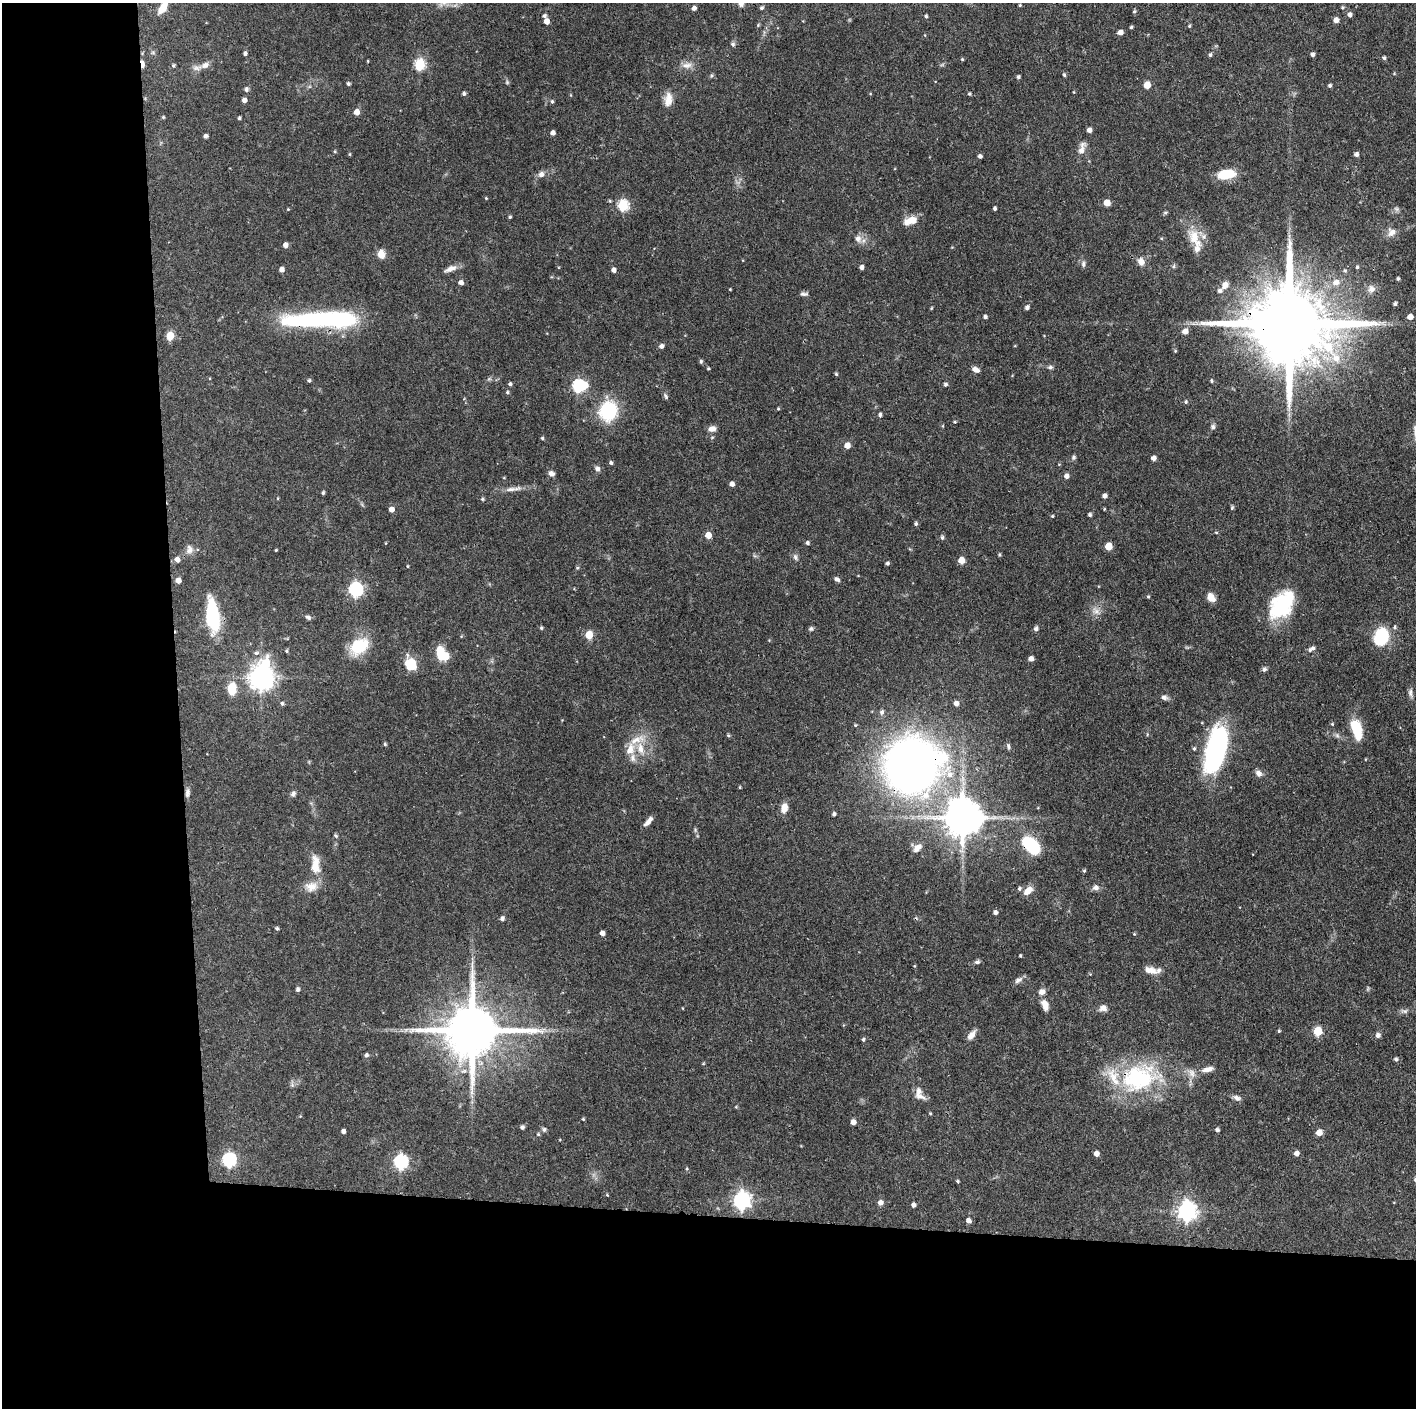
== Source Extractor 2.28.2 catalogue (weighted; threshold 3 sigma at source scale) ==
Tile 7 of 3 x 3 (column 1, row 3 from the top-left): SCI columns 1-1414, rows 1-1406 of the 4244 x 4221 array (HDU 1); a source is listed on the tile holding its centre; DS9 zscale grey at full resolution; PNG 1418 x 1410 px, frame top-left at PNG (2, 3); no overlay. Shown black and unused: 24% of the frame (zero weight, under 3 of 4 exposures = <1% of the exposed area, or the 3 px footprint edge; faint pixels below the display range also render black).
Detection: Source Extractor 2.28.2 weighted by HDU 2 'WHT'; one run over the whole footprint, this tile lists its part. Background 0.0774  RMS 0.0036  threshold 0.0162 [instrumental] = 3 sigma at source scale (4.5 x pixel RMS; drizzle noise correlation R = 1.50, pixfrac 1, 0.05/0.05 arcsec/px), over >= 5 px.
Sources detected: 276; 1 too faint to see at this stretch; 3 inside a brighter object's white glare — not listed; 12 inside a brighter listed object's ellipse — not listed separately; the other 260 listed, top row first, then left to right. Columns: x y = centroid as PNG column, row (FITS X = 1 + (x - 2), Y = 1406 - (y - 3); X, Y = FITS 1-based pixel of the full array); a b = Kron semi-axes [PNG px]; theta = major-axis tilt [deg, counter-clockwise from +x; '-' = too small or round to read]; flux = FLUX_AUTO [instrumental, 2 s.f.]
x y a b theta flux
1020 5 4 4 - 0.38
1342 7 5 4 - 0.47
162 8 16 8 57 4.1
694 8 4 4 - 1.3
762 8 5 4 - 0.73
1134 11 5 4 - 0.59
1350 15 5 5 - 1.2
544 16 5 5 - 0.8
926 16 4 4 - 0.56
1336 20 5 5 - 2
546 21 5 4 - 2.6
758 25 5 4 - 0.39
1189 26 4 4 - 0.43
1131 27 3 3 - 0.49
1120 32 5 4 - 2.1
733 44 7 5 -16 0.71
245 53 4 4 - 0.9
1313 54 5 4 - 1.1
1210 55 4 4 - 0.69
1384 58 4 4 - 0.67
962 59 4 4 - 0.39
368 61 4 2 - 0.26
142 64 8 3 -86 5.1
420 64 6 5 - 29
173 65 4 4 - 0.6
205 65 10 7 22 1.9
687 65 16 8 4 2.5
711 75 6 4 56 0.54
1064 75 4 4 - 0.58
1018 77 4 4 - 0.71
507 82 6 5 - 0.57
348 84 4 4 - 0.71
1147 85 5 5 - 5.9
1330 85 4 4 - 0.75
246 89 5 5 - 1
1074 92 4 3 - 0.27
464 94 4 4 - 0.83
969 94 4 3 - 0.45
571 95 5 3 - 0.32
668 99 19 10 83 3.6
244 100 4 4 - 1.7
552 101 5 4 - 0.59
356 112 5 4 - 3.3
163 117 4 4 - 0.45
239 118 3 3 - 0.6
1089 130 4 4 - 1.7
553 133 5 4 - 1.4
205 136 4 4 - 0.96
1082 148 20 8 72 2.7
335 151 4 4 - 0.41
349 154 4 4 - 0.36
1356 154 5 4 - 1.1
980 156 4 4 - 1.1
541 174 10 8 46 1.6
1226 174 17 8 8 11
486 198 4 3 - 0.31
1107 203 5 5 - 4.4
623 205 6 5 - 31
995 208 4 3 - 0.77
288 209 4 4 - 0.3
1396 209 8 6 -21 0.9
510 217 4 3 - 0.48
912 220 15 10 0 3.9
1392 232 13 12 - 2.6
858 239 11 9 -76 2.3
1195 239 31 14 -61 8.2
285 245 4 4 - 2
381 254 11 8 -83 2.9
1141 261 10 8 -68 2.4
1083 264 9 5 89 0.99
1174 266 6 4 71 0.56
861 267 4 4 - 1.4
1357 267 4 4 - 0.53
282 269 4 4 - 2
450 269 17 7 24 2.3
613 270 4 4 - 1.6
1398 279 3 3 - 0.64
1336 282 9 8 - 2.4
461 283 5 5 - 1.6
1225 285 11 8 54 2.5
730 289 3 2 - 0.28
1371 289 11 11 - 2.2
804 294 10 5 -5 0.93
1395 304 4 4 - 0.85
1027 307 5 4 - 1.1
931 308 5 3 - 0.31
985 317 4 4 - 0.85
1410 317 5 5 - 2.8
322 319 77 15 2 64
1290 324 27 19 -5 6800
1185 331 6 5 - 2.9
170 336 5 5 - 9.9
661 346 5 5 - 1.2
1175 351 4 3 - 0.35
701 361 4 4 - 0.66
1050 367 7 5 1 0.76
708 368 3 3 - 0.41
975 370 9 5 -25 2
836 374 4 4 - 0.45
309 381 4 4 - 0.62
1212 381 4 4 - 0.55
510 384 4 4 - 0.79
945 384 5 5 - 0.71
585 385 6 5 - 3.5
578 386 6 6 - 42
507 392 4 4 - 0.63
666 396 9 5 -58 0.76
1186 402 5 5 - 0.58
778 409 4 4 - 0.36
608 411 21 18 70 20
880 415 4 4 - 0.84
955 422 4 4 - 0.34
1213 427 7 6 - 0.91
712 429 9 7 8 2.1
542 438 4 4 - 0.51
847 445 5 5 - 3.7
1073 457 6 6 - 0.7
1153 458 5 4 - 1.9
611 463 5 4 - 0.75
597 469 7 5 -53 1.3
551 473 7 6 - 1.4
1066 476 5 5 - 1.6
732 484 5 4 - 1.7
513 489 28 5 7 2.8
323 493 4 3 - 0.58
1105 496 4 4 - 1.4
278 498 4 3 - 0.29
482 499 5 4 - 0.49
1232 508 5 5 - 0.45
391 509 5 4 - 2.6
1090 515 4 4 - 0.74
1052 516 4 3 - 0.39
916 524 4 4 - 0.74
1216 532 5 3 - 0.31
708 535 5 5 - 4.5
942 537 6 4 -88 0.71
386 543 4 3 - 0.25
807 543 5 4 - 0.88
1108 546 5 5 - 8
189 549 14 9 82 2.2
276 550 3 2 - 0.33
999 555 5 4 - 0.48
795 557 9 6 -60 1.1
177 559 6 5 - 1.8
961 560 5 5 - 4.9
887 563 4 4 - 0.75
407 566 4 3 - 0.33
577 568 5 4 - 0.45
837 579 7 5 -40 1.1
178 580 4 4 - 2.9
355 589 7 6 - 67
1148 596 4 3 - 0.42
1211 597 9 7 -51 3.4
1283 603 33 26 3 20
1095 611 11 9 -40 2.4
212 616 34 12 -83 23
308 617 8 5 -32 0.86
1395 627 6 5 - 0.69
541 628 5 4 - 0.49
811 629 6 6 - 0.78
1036 629 6 5 - 1
589 635 5 5 - 9.6
1381 636 15 12 67 19
359 646 25 17 38 12
1313 648 6 5 - 0.81
286 651 5 5 - 0.47
256 653 7 5 9 0.84
445 656 6 5 - 8.8
1031 659 4 4 - 2
411 664 14 11 -69 8.6
1264 669 7 6 - 0.83
261 678 8 8 - 350
232 689 13 8 86 7.6
1410 693 12 6 -86 1.2
1164 697 9 6 -10 1.1
956 703 5 4 - 1.9
282 704 5 4 - 0.7
882 712 8 6 71 0.95
1332 724 5 4 - 0.38
1357 729 23 11 -74 10
728 735 5 4 - 0.44
1337 735 7 6 - 0.92
637 740 28 9 20 5.4
385 744 4 4 - 0.51
1008 746 8 4 -77 0.69
1194 748 5 4 - 0.57
1216 748 45 18 75 69
633 758 12 8 -83 2
912 765 42 40 40 290
1258 773 9 7 -38 1.7
740 787 3 3 - 0.35
187 793 12 6 85 1.4
293 793 8 6 59 0.95
784 808 11 7 78 3.7
834 814 4 4 - 0.82
963 818 11 11 - 1100
648 821 12 4 48 1.9
695 830 6 5 - 0.55
336 836 6 4 -41 0.5
1031 845 20 12 -45 21
917 848 12 7 43 2.2
315 864 29 11 -87 6.6
1084 871 4 3 - 0.49
1095 887 8 7 - 1.5
1019 888 5 5 - 0.81
1028 891 12 7 42 3.2
995 912 5 4 - 1.2
502 919 5 4 - 1.2
277 929 4 4 - 0.63
602 933 4 4 - 1.8
1134 934 4 3 - 0.32
1020 955 3 3 - 0.47
977 962 7 5 0 0.85
1150 970 18 8 -14 3
1090 974 4 4 - 0.31
1018 980 13 6 32 1.4
298 989 5 4 - 0.92
1042 992 8 7 - 1.9
1045 1005 13 8 -71 2.8
682 1008 4 2 - 0.23
1103 1008 9 7 3 2.1
1404 1011 11 6 11 1.2
406 1030 7 5 31 0.81
472 1031 16 14 5 2600
1279 1031 4 4 - 0.41
1318 1031 5 5 - 14
971 1035 13 6 50 2.3
1378 1035 7 7 - 1.2
863 1039 5 4 - 0.63
366 1055 5 4 - 0.94
1396 1059 5 5 - 0.79
703 1064 5 3 - 0.3
1207 1069 15 6 14 2.6
1192 1073 14 9 -54 2.4
1139 1078 53 36 16 41
292 1085 8 5 -90 0.83
919 1096 18 7 -20 2.2
1237 1098 10 6 -22 1.4
736 1107 4 4 - 0.34
930 1113 4 3 - 0.34
583 1119 4 4 - 0.38
853 1122 5 4 - 2.2
522 1127 5 5 - 0.7
544 1129 6 6 - 0.78
1217 1130 5 4 - 0.82
343 1131 4 4 - 1.2
1319 1133 5 5 - 4.5
538 1134 5 5 - 0.52
1296 1153 5 4 - 2
1096 1154 4 4 - 2.4
229 1160 7 6 - 56
401 1162 7 6 - 59
687 1169 5 3 - 0.4
958 1181 4 3 - 0.47
607 1195 5 3 - 0.32
742 1200 7 7 - 130
880 1203 5 5 - 2
913 1205 4 4 - 1.3
1187 1211 8 7 - 170
968 1221 5 5 - 1.8
Overlapping masked pixels (flux is a lower limit): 7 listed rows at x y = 142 64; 322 319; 1290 324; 912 765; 1031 845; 472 1031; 1139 1078
Isophote crosses this tile's border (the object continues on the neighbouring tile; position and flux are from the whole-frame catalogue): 1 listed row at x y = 162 8